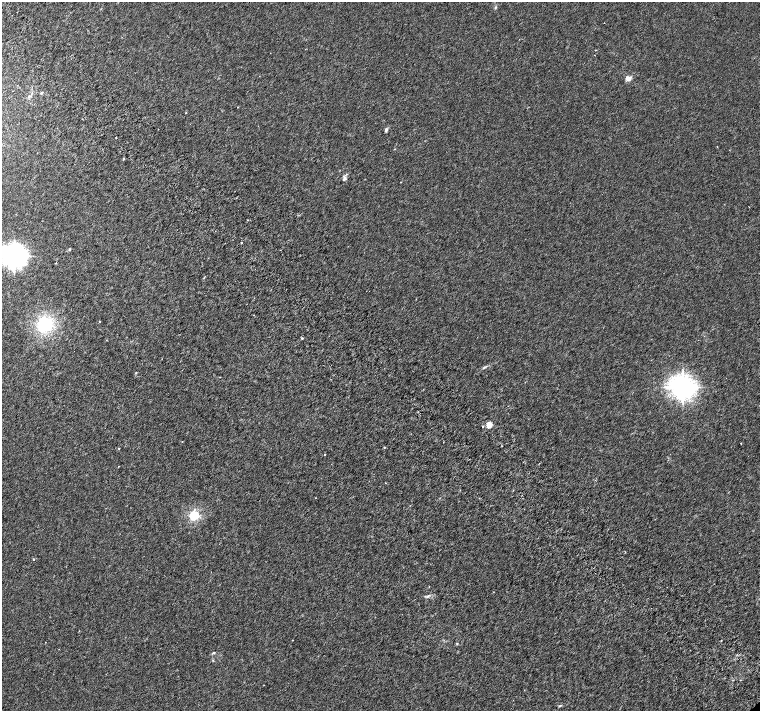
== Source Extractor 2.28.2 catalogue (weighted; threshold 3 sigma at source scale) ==
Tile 11 of 4 x 4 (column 3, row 3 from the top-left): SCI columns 3083-4597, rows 1697-3113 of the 6161 x 6161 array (HDU 1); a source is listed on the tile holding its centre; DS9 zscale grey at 2 x 2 block average (1 PNG px = mean of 2 x 2 image px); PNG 762 x 713 px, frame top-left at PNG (2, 2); no overlay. Shown black and unused: <1% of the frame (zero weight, under 3 of 6 exposures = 3% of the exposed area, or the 3 px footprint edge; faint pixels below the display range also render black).
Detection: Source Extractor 2.28.2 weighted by HDU 2 'WHT'; one run over the whole footprint, this tile lists its part. Background 8.20e-04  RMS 0.0013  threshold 0.00539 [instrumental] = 3 sigma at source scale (4.09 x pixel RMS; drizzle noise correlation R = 1.36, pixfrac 0.8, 0.0396/0.0396 arcsec/px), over >= 5 px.
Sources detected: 36; all 36 listed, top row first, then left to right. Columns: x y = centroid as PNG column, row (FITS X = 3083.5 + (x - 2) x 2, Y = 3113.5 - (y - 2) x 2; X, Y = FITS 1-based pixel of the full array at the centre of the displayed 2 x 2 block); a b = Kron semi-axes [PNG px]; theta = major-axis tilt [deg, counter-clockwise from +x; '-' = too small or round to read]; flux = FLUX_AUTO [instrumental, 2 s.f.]
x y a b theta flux
495 7 4 3 - 0.33
596 50 2 2 - 0.13
628 78 6 5 - 1.5
42 93 4 3 - 0.28
186 113 2 2 - 0.21
386 130 5 3 - 0.64
116 138 2 2 - 0.3
717 146 2 2 - 0.2
124 158 2 2 - 0.2
344 178 6 4 77 0.69
749 207 2 2 - 0.095
242 243 2 2 - 0.17
69 249 3 3 - 0.24
14 256 7 7 - 210
56 263 3 2 - 0.19
204 278 3 2 - 0.16
99 322 2 2 - 0.14
45 324 21 19 40 13
302 338 3 2 - 0.25
484 367 8 3 31 0.46
136 373 3 3 - 0.18
683 387 7 6 - 230
489 425 3 3 - 7.4
483 426 3 2 - 0.21
741 443 2 2 - 0.17
384 447 2 2 - 0.23
119 448 2 2 - 0.13
325 454 2 2 - 0.25
119 466 2 2 - 0.092
194 515 3 3 - 29
34 559 2 2 - 0.17
428 596 7 3 26 0.5
293 640 2 2 - 0.12
457 643 3 3 - 0.2
214 653 3 3 - 0.32
560 705 4 3 - 0.29
Isophote crosses this tile's border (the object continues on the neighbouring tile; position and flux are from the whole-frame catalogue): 1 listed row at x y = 14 256
Diffuse or blended objects may show on this block-average render without a row.